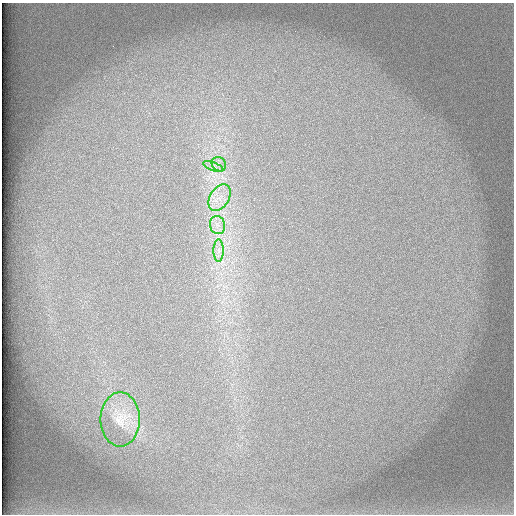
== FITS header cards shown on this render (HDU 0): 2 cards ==
NAXIS1  =                  512 /
NAXIS2  =                  512 /

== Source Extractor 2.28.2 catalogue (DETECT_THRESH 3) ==
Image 512 x 512 px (HDU 0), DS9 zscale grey, 1 PNG px = 1 image px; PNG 516 x 516 px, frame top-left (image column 1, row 512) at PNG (2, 3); each listed source drawn as its Kron ellipse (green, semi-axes under 4 px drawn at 4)
Background 101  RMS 3.1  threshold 9.44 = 3 sigma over >= 5 px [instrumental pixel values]
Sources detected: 6; all 6 listed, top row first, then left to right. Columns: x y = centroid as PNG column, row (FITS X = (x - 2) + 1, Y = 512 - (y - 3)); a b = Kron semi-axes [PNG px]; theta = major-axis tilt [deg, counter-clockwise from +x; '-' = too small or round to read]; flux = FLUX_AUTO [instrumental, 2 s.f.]
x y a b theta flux
219 164 8 6 -45 980
213 167 11 3 -21 690
219 198 15 9 58 2800
217 225 9 7 -80 1400
219 251 11 5 90 1100
120 419 27 20 -90 5800